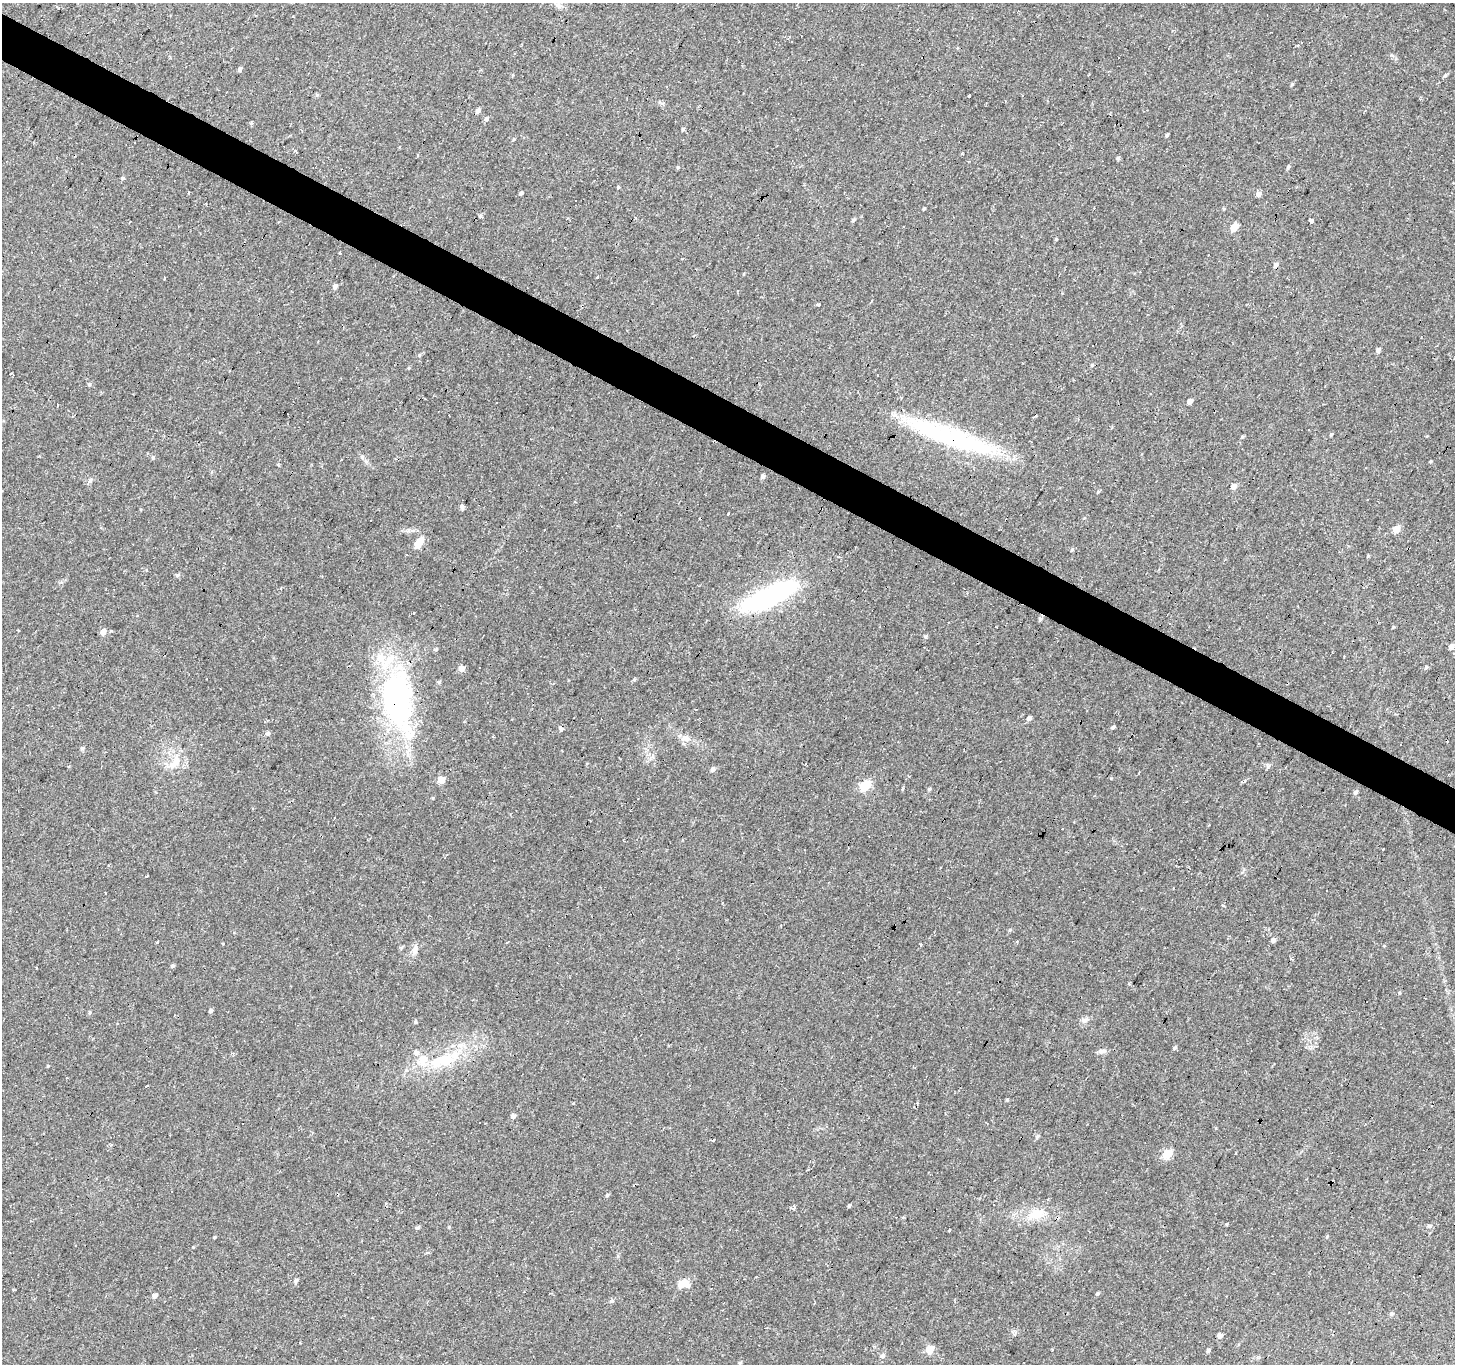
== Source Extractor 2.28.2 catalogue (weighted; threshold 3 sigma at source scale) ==
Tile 11 of 4 x 4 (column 3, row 3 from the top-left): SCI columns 2909-4361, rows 1621-2982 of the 5813 x 5898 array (HDU 1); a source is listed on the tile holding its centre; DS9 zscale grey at full resolution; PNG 1457 x 1366 px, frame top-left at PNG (2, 3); no overlay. Shown black and unused: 3% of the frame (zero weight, under 2 of 3 exposures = <1% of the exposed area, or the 3 px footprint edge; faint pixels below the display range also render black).
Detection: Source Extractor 2.28.2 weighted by HDU 2 'WHT'; one run over the whole footprint, this tile lists its part. Background 0.0542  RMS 0.0044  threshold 0.0198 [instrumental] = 3 sigma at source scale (4.5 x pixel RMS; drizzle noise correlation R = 1.50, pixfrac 1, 0.0396/0.0396 arcsec/px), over >= 5 px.
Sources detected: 162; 2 inside a brighter object's white glare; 17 cosmic-ray / hot-pixel residue — not listed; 4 inside a brighter listed object's ellipse — not listed separately; the other 139 listed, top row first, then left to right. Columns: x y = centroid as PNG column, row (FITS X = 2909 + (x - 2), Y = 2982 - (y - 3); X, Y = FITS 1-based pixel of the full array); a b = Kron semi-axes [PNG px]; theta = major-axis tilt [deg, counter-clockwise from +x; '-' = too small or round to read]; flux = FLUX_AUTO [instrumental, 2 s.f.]
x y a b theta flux
558 5 11 8 -20 2.3
59 8 2 2 - 0.58
789 37 3 3 - 0.5
1301 42 3 2 - 0.63
240 69 5 4 - 0.97
1445 75 5 4 - 0.62
1292 84 5 4 - 0.52
317 95 6 5 - 0.66
969 95 3 2 - 0.42
478 111 6 5 - 1.6
1365 111 3 3 - 2
486 119 6 5 - 0.92
251 123 3 3 - 2
683 129 4 4 - 0.63
1167 135 4 3 - 0.66
514 139 5 3 - 0.4
295 150 3 3 - 1.3
962 153 3 3 - 0.4
1118 158 4 4 - 0.82
678 167 4 4 - 0.46
1288 167 5 4 - 0.76
122 178 5 4 - 0.67
618 187 4 4 - 0.41
521 193 4 3 - 0.8
1258 194 5 5 - 2.1
924 208 4 3 - 0.58
481 217 5 4 - 0.7
853 220 5 4 - 0.72
1311 220 3 3 - 34
1234 227 6 5 - 6.8
1056 239 4 3 - 0.45
339 252 3 3 - 2.7
1276 264 6 4 39 1.2
597 277 3 3 - 1.4
165 278 3 2 - 0.72
335 286 5 5 - 1.4
738 290 3 2 - 0.47
871 301 4 2 - 0.82
818 304 3 3 - 9.8
1378 350 5 4 - 1.4
419 355 5 4 - 0.53
1092 365 5 4 - 0.54
11 374 5 3 - 0.81
89 384 6 3 89 0.62
1190 401 4 4 - 2.1
1035 416 3 3 - 2.2
1331 435 4 4 - 0.45
1242 436 6 4 1 0.43
955 439 103 26 -16 59
362 457 5 4 - 1.5
153 458 6 4 70 0.59
1430 461 3 3 - 0.42
278 465 4 3 - 0.53
763 476 5 4 - 1.1
91 480 6 4 70 0.7
1234 486 5 5 - 2.2
462 507 7 5 -66 1.1
729 513 3 3 - 3.1
1396 529 5 4 - 6.7
419 542 11 7 56 5.2
1072 549 6 3 46 0.59
177 575 5 5 - 0.7
281 588 3 3 - 0.87
770 596 60 16 26 78
1040 619 6 5 - 1
18 630 3 2 - 0.5
103 632 5 5 - 3
926 637 5 4 - 0.71
1451 646 5 4 - 2.2
1426 667 5 4 - 0.55
461 668 5 4 - 4.1
634 679 5 4 - 0.53
439 682 6 4 24 0.63
398 702 86 41 -79 90
1029 718 5 4 - 1.5
1113 727 6 4 40 0.64
561 729 5 5 - 1.2
268 734 6 5 - 1.1
493 736 3 3 - 1
685 738 13 7 4 2.4
82 748 6 5 - 0.83
174 763 25 10 53 6.4
1268 766 7 4 71 0.7
712 769 6 5 - 1.2
441 780 5 5 - 7.5
1244 780 3 3 - 1.3
866 785 15 10 42 6.6
902 789 5 3 - 0.49
929 789 4 4 - 0.68
1356 792 7 5 58 0.98
1383 849 3 2 - 0.64
147 876 3 2 - 0.69
722 902 3 2 - 0.41
1010 930 5 4 - 0.56
1273 940 5 5 - 1.6
157 942 3 3 - 1.2
920 945 4 3 - 0.78
1384 946 5 3 - 0.31
401 948 5 5 - 0.63
415 950 13 5 67 1.8
173 966 5 4 - 0.65
1399 993 4 3 - 0.44
210 1011 5 4 - 0.92
89 1012 6 3 81 0.54
1084 1020 7 4 -90 1.1
415 1022 5 4 - 0.57
1175 1048 6 4 40 0.8
1101 1051 11 6 13 1.5
416 1053 6 6 - 1.9
441 1060 39 14 19 19
48 1066 4 3 - 0.34
147 1086 5 2 - 0.44
1007 1100 4 4 - 0.52
513 1116 5 4 - 1.7
242 1123 3 3 - 0.83
1037 1137 6 4 71 0.89
713 1140 3 3 - 3.6
1167 1154 5 5 - 16
607 1195 4 4 - 0.63
793 1206 7 5 -64 1.1
849 1206 5 3 - 0.62
1036 1214 12 8 23 9.7
1430 1226 7 5 2 0.8
418 1227 5 4 - 0.73
449 1227 4 3 - 0.41
214 1237 4 3 - 0.49
1327 1237 5 4 - 0.43
428 1252 5 3 - 0.49
296 1281 5 4 - 1.1
683 1284 15 10 13 4.9
1097 1294 4 4 - 0.66
154 1296 5 4 - 2.1
612 1301 6 5 - 0.68
1391 1314 6 5 - 0.74
1220 1335 5 5 - 1.7
930 1349 5 5 - 13
1208 1351 5 4 - 0.93
882 1356 6 6 - 1.1
740 1363 5 4 - 0.71
Overlapping masked pixels (flux is a lower limit): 2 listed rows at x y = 955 439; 398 702
Unlisted compact peaks at least as high as the median listed source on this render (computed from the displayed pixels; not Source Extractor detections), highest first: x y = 1111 778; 433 798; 1368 556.